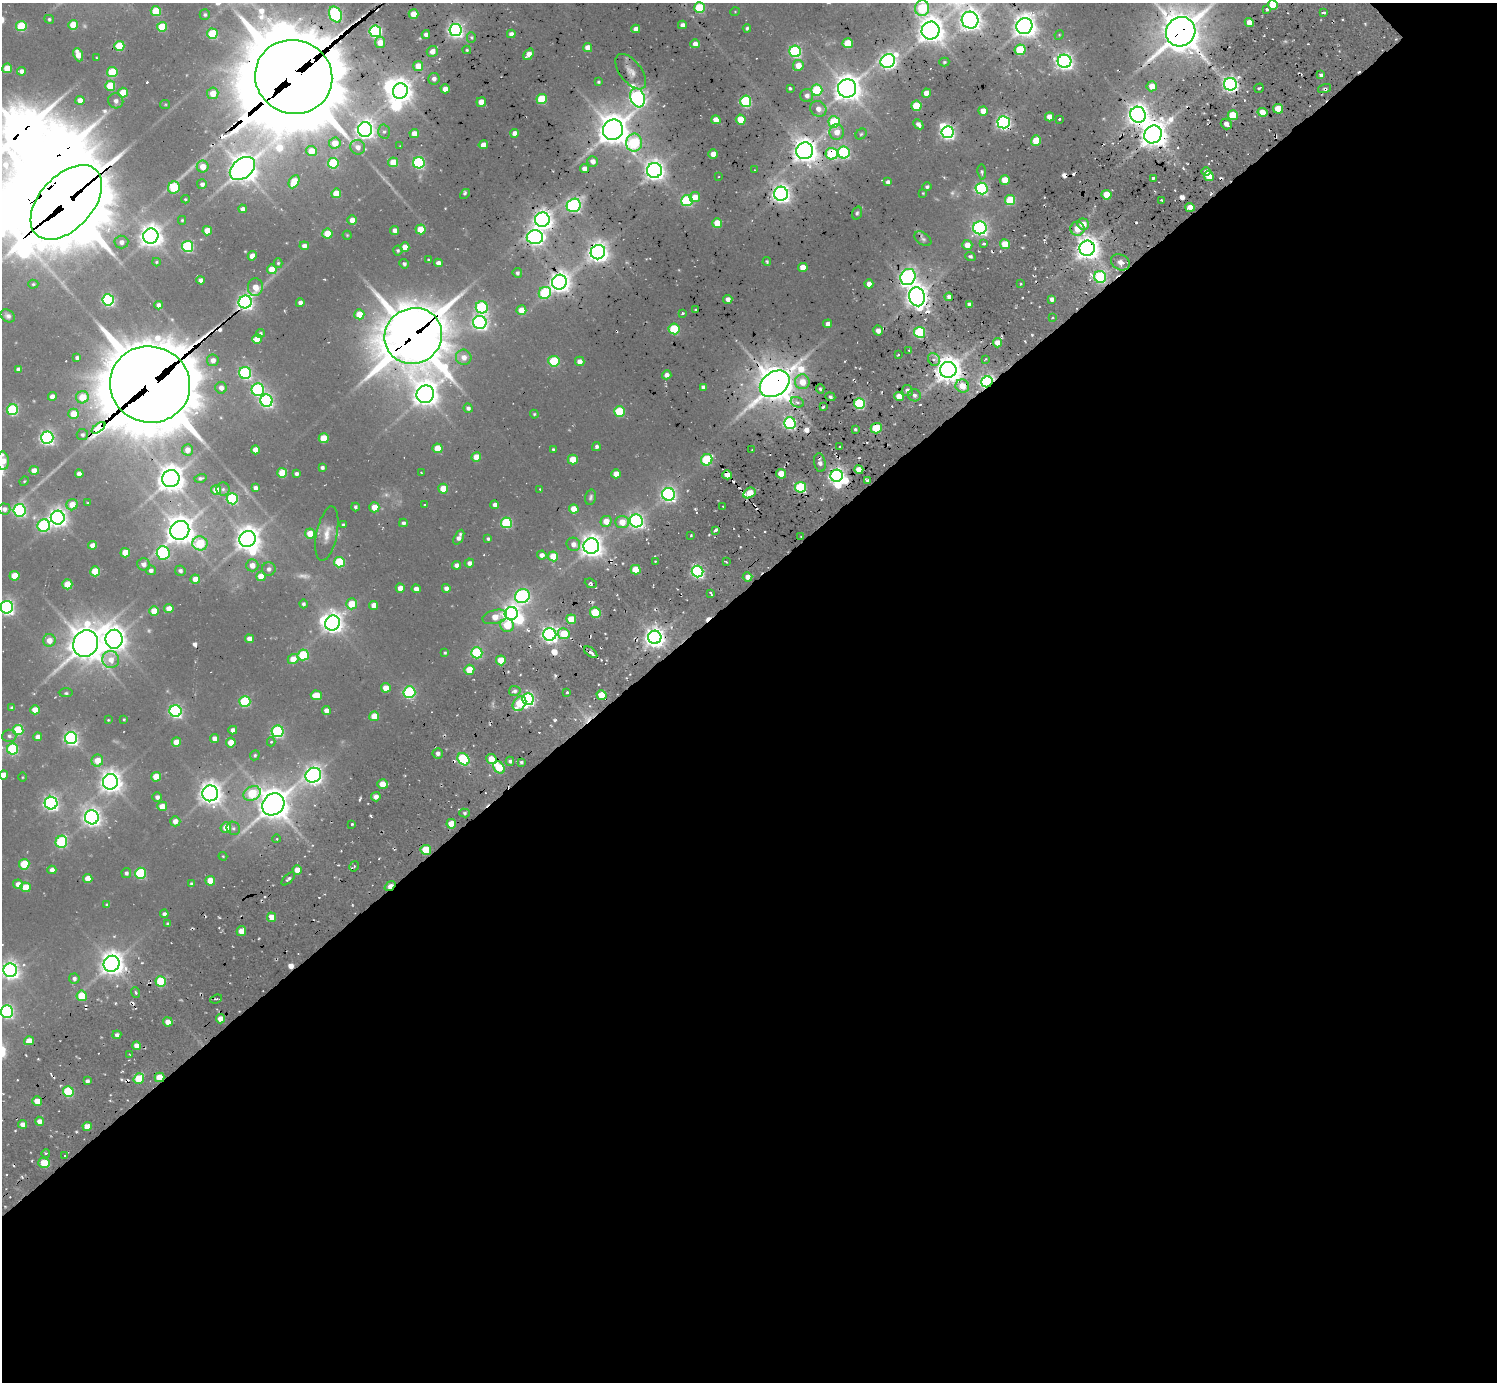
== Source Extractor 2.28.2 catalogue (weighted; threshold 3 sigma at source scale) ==
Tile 15 of 4 x 4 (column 3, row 4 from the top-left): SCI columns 3054-4548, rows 151-1530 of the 6310 x 6286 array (HDU 1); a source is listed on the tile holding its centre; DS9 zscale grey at full resolution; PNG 1499 x 1384 px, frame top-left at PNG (2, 3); each listed source drawn as its Kron ellipse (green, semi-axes under 4 px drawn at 4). Shown black and unused: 58% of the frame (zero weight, under 2 of 3 exposures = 12% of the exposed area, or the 3 px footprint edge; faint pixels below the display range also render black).
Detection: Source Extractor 2.28.2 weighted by HDU 2 'WHT'; one run over the whole footprint, this tile lists its part. Background 0.0934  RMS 0.011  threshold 0.0473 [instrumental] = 3 sigma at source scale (4.5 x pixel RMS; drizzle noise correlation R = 1.50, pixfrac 1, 0.05/0.05 arcsec/px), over >= 5 px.
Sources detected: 540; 5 too faint to see at this stretch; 19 inside a brighter object's white glare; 24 cosmic-ray / hot-pixel residue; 2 long thin detections or spike segments (spike, bleed or trail) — neither listed nor drawn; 2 inside a brighter listed object's ellipse — not listed separately; the other 488 listed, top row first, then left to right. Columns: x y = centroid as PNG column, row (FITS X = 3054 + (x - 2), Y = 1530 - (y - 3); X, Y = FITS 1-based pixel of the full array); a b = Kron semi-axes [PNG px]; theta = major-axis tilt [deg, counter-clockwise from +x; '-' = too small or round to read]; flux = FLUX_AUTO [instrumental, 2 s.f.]
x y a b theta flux
1273 5 5 5 - 24
699 8 5 5 - 57
922 8 8 7 - 65
1267 9 3 3 - 7.7
156 11 5 5 - 41
735 12 4 3 - 0.67
1324 13 3 3 - 2.7
335 14 8 6 -63 170
413 14 5 4 - 15
205 15 5 5 - 2.2
49 19 5 4 - 1.8
970 20 8 8 - 790
1249 22 4 4 - 11
73 25 5 5 - 23
682 25 4 4 - 4.6
21 26 5 5 - 58
1024 26 8 8 - 1000
162 27 5 5 - 37
747 28 4 4 - 2
636 29 4 4 - 6.5
455 30 6 6 - 360
375 31 6 5 - 160
931 31 9 8 - 1200
1181 32 15 14 - 2600
212 34 5 5 - 53
511 34 4 4 - 4.6
426 35 4 4 - 4.8
1059 35 5 4 - 1.1
471 37 5 4 - 1.4
380 42 5 5 - 15
848 43 5 5 - 34
695 44 4 4 - 6.2
119 46 5 5 - 43
588 48 4 4 - 12
467 50 4 3 - 1.4
1020 50 5 5 - 56
432 51 5 5 - 8.3
795 51 6 5 - 130
529 54 6 4 51 11
78 55 7 4 -69 15
97 58 4 2 - 0.72
888 61 7 6 - 390
1064 61 7 6 - 460
944 62 5 4 - 1.3
798 65 5 5 - 13
418 66 5 5 - 14
7 68 5 5 - 23
21 71 4 4 - 5.7
112 72 5 5 - 46
631 72 21 10 -52 9.7
1321 75 4 3 - 2.3
294 77 39 37 -20 15000
434 79 6 5 - 4.4
598 82 4 4 - 1.5
1230 84 6 6 - 390
110 86 5 5 - 37
1152 86 5 5 - 14
847 88 9 9 - 1200
1259 88 5 2 - 1.9
445 89 4 4 - 8.6
790 89 3 3 - 4.2
1325 89 7 3 18 2.1
817 90 5 5 - 72
400 91 8 7 - 910
123 93 5 5 - 24
213 93 5 5 - 14
926 93 4 4 - 12
807 95 6 6 - 5.2
638 98 10 7 -72 360
542 99 5 5 - 50
80 100 4 4 - 8.7
116 101 8 7 - 4.4
746 101 5 5 - 110
481 102 5 4 - 14
165 104 5 4 - 1
916 106 5 5 - 42
818 109 8 7 - 8.6
1278 109 5 5 - 29
983 111 5 4 - 11
1262 112 5 4 - 14
1138 115 8 7 - 770
1233 115 5 5 - 37
1050 117 4 4 - 11
1059 119 3 3 - 1.8
716 120 5 4 - 11
741 120 5 5 - 25
834 122 5 5 - 59
1004 122 6 6 - 310
918 124 6 4 -42 4.3
1226 124 6 5 - 4.3
365 129 7 7 - 590
613 130 10 10 - 1700
384 132 7 5 89 2.6
837 132 8 7 - 11
947 132 6 6 - 280
514 133 4 4 - 7.2
414 134 4 4 - 12
861 134 6 5 - 1.7
1153 134 9 8 - 1300
1036 141 5 5 - 24
335 143 6 5 - 14
634 143 9 8 - 86
483 145 4 4 - 9.9
400 146 3 2 - 0.71
358 147 7 7 - 6.9
311 151 5 5 - 19
805 151 8 8 - 1100
844 152 6 6 - 150
713 154 4 4 - 10
832 154 6 5 - 76
592 161 5 5 - 6.8
393 162 5 5 - 22
333 163 5 5 - 55
419 163 6 6 - 130
203 167 6 6 - 14
242 168 14 9 39 1400
584 169 4 4 - 6.8
654 170 7 7 - 690
755 170 2 2 - 0.73
982 172 7 4 -83 2.1
1206 172 5 4 - 4.3
1209 176 5 4 - 21
718 177 2 2 - 0.96
1153 178 3 3 - 3
1005 180 5 4 - 18
294 182 7 5 63 27
888 182 4 4 - 3.3
202 184 5 5 - 3.9
927 187 4 4 - 2.1
174 188 6 6 - 46
981 189 6 6 - 190
336 193 5 5 - 22
923 193 3 3 - 0.85
465 194 6 3 44 1.5
781 194 7 7 - 560
1107 195 5 4 - 22
695 197 5 5 - 12
185 199 4 4 - 1.2
1010 200 5 5 - 49
1162 200 3 3 - 1.3
687 201 6 5 - 100
66 202 44 26 48 9300
574 205 7 6 - 200
1190 207 5 4 - 9.9
243 209 4 4 - 3.5
857 213 6 5 - 1.8
182 220 4 4 - 1.3
352 220 4 4 - 10
542 220 7 7 - 630
717 223 5 5 - 23
1083 224 6 5 - 11
980 228 6 6 - 310
420 229 5 5 - 25
1077 229 7 7 - 14
395 230 4 4 - 5.9
207 231 5 4 - 17
327 234 5 5 - 23
347 235 4 4 - 1
151 236 8 7 - 920
535 237 8 7 - 400
923 239 9 6 -35 2.6
121 242 7 6 - 4.9
984 244 4 3 - 2.3
1005 244 5 5 - 23
967 245 5 5 - 10
188 246 5 5 - 110
304 246 5 4 - 4.8
405 247 4 4 - 12
1087 248 8 7 - 1100
398 250 5 4 - 1.7
598 252 7 7 - 750
252 256 5 4 - 9.9
970 256 5 4 - 2.1
428 260 3 3 - 2
767 261 4 3 - 1.4
156 262 4 4 - 1.2
1120 262 10 7 -27 9.5
278 263 5 4 - 1.6
438 263 4 4 - 6
404 264 5 4 - 2.8
803 267 5 4 - 13
272 269 5 5 - 18
517 273 5 4 - 2.5
908 277 8 7 - 360
1100 277 6 5 - 130
200 280 4 4 - 5.9
559 282 7 7 - 750
33 284 5 4 - 1.5
869 284 4 4 - 7
1021 284 3 2 - 1.2
255 287 9 7 84 12
545 293 6 6 - 82
917 297 9 8 - 940
949 297 4 4 - 4.6
728 299 4 4 - 5.1
1052 299 4 4 - 3.8
108 300 6 5 - 180
245 302 6 6 - 390
300 303 4 4 - 4.3
159 305 4 4 - 4.9
969 305 4 4 - 4.4
482 307 6 6 - 120
521 310 5 5 - 16
695 310 3 2 - 1.3
683 313 3 3 - 1.9
359 314 5 5 - 23
8 316 8 6 -34 3.3
1052 318 3 2 - 0.99
480 322 6 6 - 350
828 324 4 4 - 5.7
674 329 5 5 - 63
878 331 5 5 - 6.8
919 332 5 5 - 90
261 333 4 4 - 1.8
413 336 29 27 32 5300
257 339 5 4 - 18
997 343 5 4 - 11
909 351 3 2 - 0.94
898 355 3 2 - 0.91
464 357 8 7 - 7.9
77 358 4 3 - 2.8
934 359 6 5 - 4.2
985 359 4 2 - 1.2
213 360 6 5 - 6.4
554 361 6 5 - 70
580 361 5 4 - 6.4
18 369 4 4 - 4.1
948 370 8 8 - 1300
245 373 6 6 - 160
667 375 5 4 - 5.9
802 382 7 7 - 16
987 382 6 5 - 260
150 384 40 38 -16 12000
775 384 16 12 34 2300
962 386 7 6 - 14
703 387 4 4 - 4.4
221 388 6 5 - 5.8
820 389 5 4 - 1.9
258 390 6 6 - 150
907 390 5 5 - 5
425 394 9 8 - 1100
914 395 6 6 - 3.3
52 396 4 4 - 7.5
899 396 5 4 - 15
82 397 6 6 - 23
830 397 5 4 - 2.1
266 401 6 6 - 250
797 402 7 5 -19 3.6
859 403 5 5 - 110
823 407 3 3 - 2
468 408 4 4 - 3.2
13 410 5 5 - 100
619 411 5 5 - 54
73 414 5 5 - 18
534 414 4 4 - 1.2
790 423 6 5 - 180
99 428 8 4 36 800
876 428 5 5 - 41
855 429 3 3 - 1.7
82 435 6 5 - 2.4
47 437 6 6 - 280
324 438 5 5 - 27
596 447 4 3 - 2.6
840 447 3 2 - 1.6
438 448 5 5 - 22
553 449 3 3 - 1.3
752 449 3 2 - 0.71
187 450 5 5 - 7.4
256 450 4 4 - 12
476 457 5 5 - 18
573 459 5 5 - 22
707 460 6 5 - 71
3 461 9 6 -87 13
820 462 9 5 -81 4
322 467 4 3 - 2.3
34 470 5 4 - 8.9
859 470 4 4 - 13
421 472 3 2 - 0.67
282 473 5 5 - 30
79 474 4 4 - 6.4
296 474 4 4 - 3
616 474 5 4 - 11
781 474 5 4 - 19
727 475 5 4 - 14
837 476 6 6 - 400
171 478 9 8 - 1200
200 478 6 4 15 2.3
868 480 3 2 - 2
24 481 5 4 - 1.2
801 487 5 5 - 100
255 488 4 4 - 3.7
223 489 6 6 - 2.6
443 489 5 5 - 21
540 489 2 2 - 0.92
216 490 5 4 - 18
749 493 6 5 - 21
669 494 6 6 - 330
591 497 8 5 76 2.3
232 499 5 5 - 110
88 503 3 3 - 1.5
424 504 3 2 - 0.76
72 505 6 5 - 14
495 505 4 4 - 4.5
723 506 2 2 - 1.3
355 507 4 4 - 2.2
374 507 5 5 - 15
4 509 6 5 - 4.8
574 509 5 4 - 14
20 510 6 6 - 200
58 518 7 7 - 590
606 521 5 5 - 12
636 521 6 6 - 350
622 522 7 6 - 13
403 523 4 4 - 2.8
506 523 5 5 - 87
343 525 3 3 - 1.7
44 526 6 6 - 140
180 530 10 9 - 1400
715 530 4 2 - 2
310 534 5 5 - 17
327 534 28 10 79 14
691 536 3 2 - 1.3
459 537 8 4 62 5.2
801 537 3 2 - 0.79
248 539 8 7 - 1100
488 539 4 3 - 2
200 543 7 7 - 54
573 544 7 6 - 6.3
92 545 4 4 - 7
591 546 8 7 - 910
125 553 5 4 - 19
163 553 7 6 - 140
542 555 5 4 - 5.3
553 556 5 5 - 21
655 561 2 2 - 0.97
339 562 5 5 - 65
726 562 3 2 - 1.1
469 563 5 4 - 4.1
144 564 6 6 - 5.2
252 565 6 6 - 7.5
456 565 4 4 - 4.9
269 569 7 6 - 3.8
151 570 5 4 - 3.6
636 570 5 4 - 26
95 571 5 5 - 33
180 571 5 5 - 3.3
698 571 6 5 - 210
14 576 5 5 - 24
261 576 5 5 - 19
747 577 5 4 - 6.8
195 579 4 4 - 10
591 583 6 4 -22 3
67 584 5 5 - 28
400 588 4 4 - 8.8
446 588 4 4 - 5
416 589 4 4 - 6.9
711 594 4 2 - 2.1
522 596 7 7 - 230
303 604 4 4 - 2.4
351 604 5 5 - 24
374 605 4 4 - 8.9
7 607 6 6 - 330
169 609 4 4 - 12
154 611 5 5 - 20
511 613 6 6 - 530
595 613 5 5 - 53
495 617 12 7 14 13
571 619 5 5 - 22
332 623 8 7 - 710
507 625 7 6 - 27
550 634 6 6 - 420
564 634 6 5 - 24
655 637 7 7 - 700
114 639 9 8 - 990
249 639 4 4 - 7.9
49 640 6 6 - 11
86 644 14 12 64 2100
591 652 8 3 -38 4.4
445 653 4 4 - 1.3
477 653 5 5 - 90
303 655 5 5 - 60
111 659 8 8 - 10
293 659 5 5 - 16
501 660 5 5 - 26
469 670 5 5 - 23
386 688 5 5 - 14
515 691 6 5 - 2.7
409 692 6 6 - 120
567 692 3 3 - 2.1
66 693 7 3 1 1.6
316 695 5 5 - 21
601 695 5 4 - 24
528 699 6 6 - 210
245 701 5 5 - 83
519 704 8 6 53 40
12 708 4 3 - 2.3
35 710 4 4 - 15
326 710 4 4 - 6.4
176 711 6 6 - 220
374 716 5 5 - 17
124 719 3 3 - 0.94
108 720 3 3 - 0.78
18 730 5 5 - 58
233 730 4 4 - 4.5
278 731 6 6 - 130
9 736 7 6 - 2.8
38 737 4 4 - 6.5
71 738 6 6 - 270
215 738 4 4 - 6.8
176 742 4 4 - 13
271 742 4 4 - 1.5
231 743 5 5 - 17
13 749 5 5 - 94
438 753 5 5 - 3.9
255 755 5 4 - 1.7
464 759 6 5 - 89
491 759 5 5 - 20
97 760 6 5 - 15
510 761 4 4 - 2.1
521 762 3 3 - 1.8
499 767 7 5 -51 33
3 775 4 4 - 9.1
313 775 8 7 - 550
22 777 5 3 - 0.82
156 777 5 5 - 21
110 782 8 7 - 850
382 784 5 5 - 16
210 793 8 8 - 900
252 793 9 6 30 49
157 797 5 4 - 3.9
376 797 4 4 - 6.1
51 803 6 6 - 330
273 804 12 10 44 1800
162 806 5 4 - 12
465 813 5 4 - 2
92 817 7 7 - 540
175 821 5 5 - 6.6
352 824 3 3 - 1.2
451 824 5 4 - 17
226 828 5 5 - 14
233 828 7 6 - 2.9
277 839 4 3 - 0.92
61 842 6 5 - 100
426 850 5 5 - 35
223 856 4 3 - 0.88
24 864 5 5 - 43
354 866 5 4 - 2.1
52 870 4 4 - 5.9
297 870 4 4 - 12
126 873 5 5 - 2.7
140 873 5 5 - 84
88 879 4 4 - 13
288 879 8 4 44 2.6
210 881 5 5 - 18
18 884 5 4 - 6.8
191 884 4 3 - 1.6
390 886 6 4 39 18
25 887 5 5 - 24
107 905 4 3 - 2.1
164 914 4 4 - 3.1
271 917 5 4 - 13
168 924 4 3 - 1.9
241 931 5 4 - 15
112 964 8 7 - 1000
10 970 7 7 - 470
74 979 5 5 - 3.3
161 981 5 5 - 46
135 992 5 3 - 1.5
82 996 5 5 - 31
216 999 6 4 21 1.8
7 1012 6 6 - 240
221 1019 4 4 - 11
168 1022 5 4 - 12
117 1035 4 4 - 3.1
29 1041 5 4 - 10
137 1046 4 4 - 11
129 1054 3 2 - 1.1
160 1077 5 5 - 24
139 1079 6 5 - 33
87 1081 4 4 - 3
68 1091 5 5 - 84
37 1101 5 4 - 16
39 1121 4 4 - 6.3
22 1124 4 4 - 5.5
87 1126 4 4 - 14
46 1153 4 3 - 0.95
64 1156 3 3 - 3.2
44 1163 6 5 - 30
Overlapping masked pixels (flux is a lower limit): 31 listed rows (the first 20) at x y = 1181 32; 631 72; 294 77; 1230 84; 1325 89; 1138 115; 1004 122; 1153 134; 805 151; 832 154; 781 194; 66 202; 542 220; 1087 248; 598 252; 908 277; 559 282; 917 297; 245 302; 413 336
Isophote crosses this tile's border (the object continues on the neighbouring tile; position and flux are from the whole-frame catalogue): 9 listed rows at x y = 1273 5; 970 20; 1181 32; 66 202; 3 461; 7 607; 3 775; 10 970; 7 1012